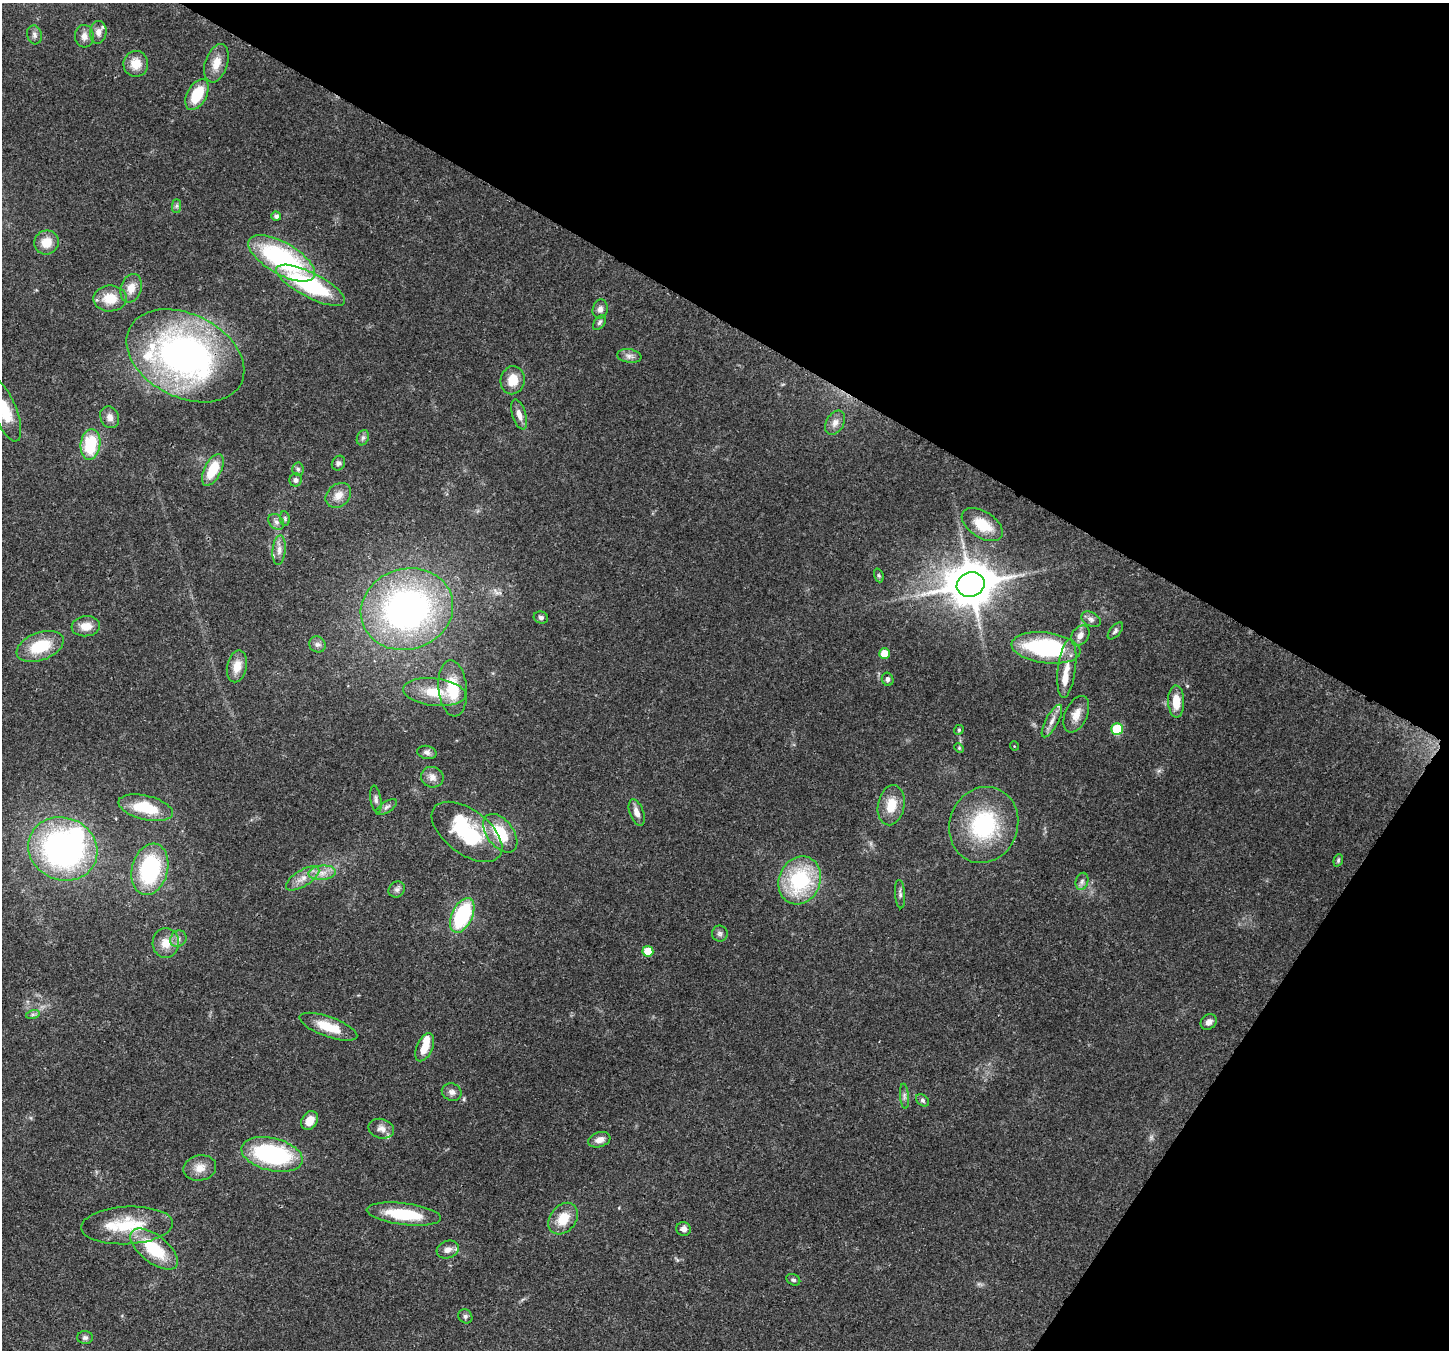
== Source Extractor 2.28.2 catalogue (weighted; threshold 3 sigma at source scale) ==
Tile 8 of 4 x 4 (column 4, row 2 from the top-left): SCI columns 4421-5867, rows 3057-4404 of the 5939 x 6045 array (HDU 1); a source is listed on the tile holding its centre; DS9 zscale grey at full resolution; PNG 1451 x 1352 px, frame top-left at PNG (2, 3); each listed source drawn as its Kron ellipse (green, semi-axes under 4 px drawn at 4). Shown black and unused: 31% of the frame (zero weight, under 3 of 4 exposures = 8% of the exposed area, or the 3 px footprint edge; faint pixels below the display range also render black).
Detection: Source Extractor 2.28.2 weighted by HDU 2 'WHT'; one run over the whole footprint, this tile lists its part. Background 0.0922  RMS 0.0037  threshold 0.0165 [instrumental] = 3 sigma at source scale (4.5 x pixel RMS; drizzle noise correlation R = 1.50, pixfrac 1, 0.0396/0.0396 arcsec/px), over >= 5 px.
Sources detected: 109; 2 inside a brighter object's white glare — neither listed nor drawn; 5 inside a brighter listed object's ellipse — not listed separately; the other 102 listed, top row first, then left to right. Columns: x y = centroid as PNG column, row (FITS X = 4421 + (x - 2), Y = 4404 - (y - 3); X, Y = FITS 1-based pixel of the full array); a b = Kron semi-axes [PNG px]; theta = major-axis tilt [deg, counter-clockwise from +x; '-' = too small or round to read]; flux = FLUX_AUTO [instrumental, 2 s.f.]
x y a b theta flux
98 32 11 8 84 2.3
34 35 9 7 -75 1.3
84 36 11 9 -86 2.3
216 63 20 11 72 4.8
136 64 13 12 - 5.1
197 95 17 9 61 11
176 206 7 4 90 0.73
276 216 5 4 - 1.2
46 242 12 12 - 5.3
282 258 37 16 -30 51
311 285 38 12 -27 36
131 288 14 10 73 4.1
110 298 17 13 1 7.1
600 309 10 7 78 1.6
599 322 8 5 54 0.83
185 356 62 42 -26 130
629 356 12 6 -8 1.7
513 380 14 12 78 6.2
5 410 33 12 -68 11
519 414 15 7 -72 2.7
110 417 11 9 -64 2.3
835 423 13 8 59 2.2
363 438 8 6 68 1
90 444 15 10 82 17
338 463 7 6 - 0.95
298 469 7 5 -87 0.83
213 470 17 8 63 11
296 480 6 6 - 0.93
338 495 14 11 43 3.7
285 519 7 5 -80 0.73
276 522 9 6 -44 1.4
982 525 23 13 -32 9.8
279 550 15 6 84 2.3
879 575 7 4 -70 0.56
971 584 14 12 19 1300
407 609 47 40 17 120
541 617 7 6 - 0.91
1091 619 10 7 -28 1.4
86 626 14 10 6 4.6
1115 631 10 5 51 0.93
1080 635 11 8 53 2.4
317 644 8 7 - 1.3
40 646 24 14 20 14
1046 648 35 15 -7 42
884 654 5 5 - 6.8
237 666 16 10 77 4.9
1067 669 29 9 83 5.1
888 679 7 5 -67 0.89
453 688 28 14 -84 12
434 692 31 13 -6 10
1176 701 16 8 -88 6.4
1076 714 19 11 66 4
1052 721 18 6 62 2.6
1117 729 6 5 - 17
959 730 5 4 - 0.48
1014 746 5 3 - 0.28
959 748 5 4 - 0.42
427 752 10 6 -13 1.3
432 777 11 10 - 2.4
376 799 14 5 -80 1.2
891 805 20 13 79 7.1
387 807 12 5 32 1.1
146 808 28 12 -13 13
637 812 14 7 -69 2.6
984 825 38 34 70 33
467 832 41 22 -37 31
500 833 22 13 -53 13
63 849 35 31 -23 110
1338 860 6 4 71 0.57
150 869 26 18 75 32
322 873 13 7 6 3
303 878 19 8 32 3.7
800 880 24 20 66 30
1082 881 9 6 74 1.2
397 889 8 7 - 1.2
900 894 14 5 -86 1.1
462 915 18 10 64 31
720 933 8 8 - 1.1
178 939 9 7 48 1.6
166 943 15 13 87 5.3
648 951 5 5 - 5.6
33 1014 7 4 18 0.76
1209 1022 9 7 40 1.9
328 1027 30 10 -20 8.9
425 1047 15 8 67 5.2
452 1092 10 8 -22 1.7
904 1096 12 4 -85 1.2
923 1100 7 5 -40 0.85
310 1121 10 7 59 4.3
381 1129 13 9 -15 2.3
599 1140 11 7 18 2.4
272 1154 31 16 -13 45
200 1168 16 12 12 4.1
404 1214 37 10 -7 17
563 1219 17 13 52 7.4
127 1225 46 19 3 19
684 1229 7 7 - 1.8
154 1249 28 13 -38 18
448 1250 11 8 20 2.3
793 1280 7 5 -25 0.82
465 1316 7 6 - 1
85 1338 8 6 -1 0.95
Isophote crosses this tile's border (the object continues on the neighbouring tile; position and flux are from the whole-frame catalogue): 1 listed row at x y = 5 410